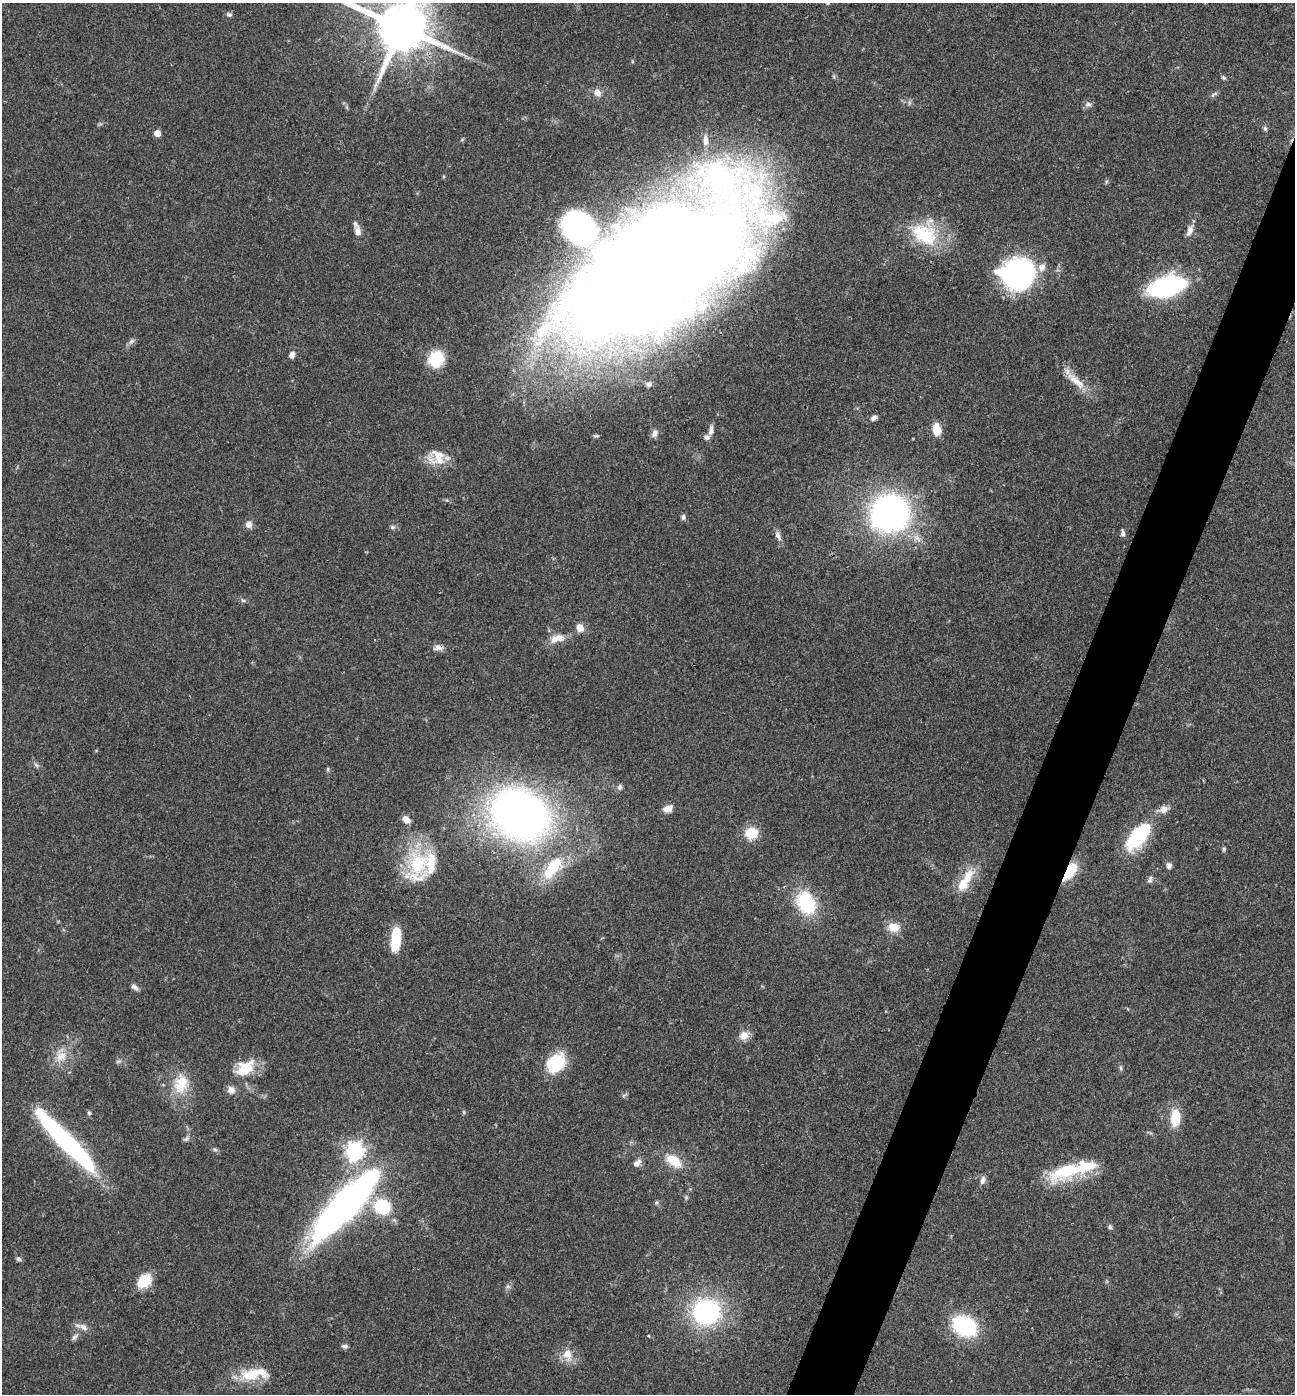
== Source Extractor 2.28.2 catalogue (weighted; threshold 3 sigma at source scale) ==
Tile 10 of 4 x 4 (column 2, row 3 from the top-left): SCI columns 1434-2726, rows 1399-2790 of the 5586 x 5576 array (HDU 1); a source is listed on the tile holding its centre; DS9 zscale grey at full resolution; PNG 1297 x 1396 px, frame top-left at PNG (2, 3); no overlay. Shown black and unused: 4% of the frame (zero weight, under 3 of 4 exposures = <1% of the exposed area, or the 3 px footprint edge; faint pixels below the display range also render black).
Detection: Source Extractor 2.28.2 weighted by HDU 2 'WHT'; one run over the whole footprint, this tile lists its part. Background 0.0568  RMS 0.0051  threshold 0.0228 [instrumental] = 3 sigma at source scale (4.5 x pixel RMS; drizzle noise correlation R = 1.50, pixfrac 1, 0.05/0.05 arcsec/px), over >= 5 px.
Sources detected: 108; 1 too faint to see at this stretch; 5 inside a brighter object's white glare — not listed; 9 inside a brighter listed object's ellipse — not listed separately; the other 93 listed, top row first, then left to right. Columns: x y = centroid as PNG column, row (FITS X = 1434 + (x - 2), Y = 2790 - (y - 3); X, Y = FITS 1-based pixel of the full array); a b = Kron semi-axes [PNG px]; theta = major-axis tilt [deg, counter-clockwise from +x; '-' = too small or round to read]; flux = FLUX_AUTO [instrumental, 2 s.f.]
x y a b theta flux
828 3 6 4 48 0.77
229 14 7 6 - 1.3
401 27 16 14 -23 3600
632 61 5 3 - 0.53
1223 77 6 5 - 0.94
597 92 10 7 -50 3.6
1214 94 12 4 35 1.3
1088 104 9 7 0 1.8
1265 128 7 5 -86 1.1
157 133 5 5 - 6.7
705 140 16 7 -88 4
1106 182 6 4 71 0.69
579 228 33 27 -44 110
1190 230 17 8 69 3.5
358 232 12 7 -84 3.6
924 234 39 27 -30 31
663 269 211 75 37 1500
1018 273 29 25 14 130
1167 286 31 15 15 92
131 341 10 6 45 1.6
292 355 8 6 69 2.5
436 359 16 15 - 21
1076 381 36 10 -42 9.9
649 384 7 6 - 1.6
874 418 9 6 33 2
937 429 14 9 -82 7.2
711 430 15 6 85 2.6
654 433 11 8 62 3
596 436 7 4 -2 0.8
439 454 37 15 15 9.2
890 513 23 21 41 270
683 517 8 5 83 1.2
249 524 8 8 - 3.2
392 527 7 5 -16 1.2
1123 533 7 5 -85 1.7
778 535 14 7 -70 2.6
243 600 6 4 -30 0.95
580 627 9 7 -48 4.8
557 638 22 10 16 6.6
438 647 14 8 2 2.7
36 765 8 4 -37 1.1
328 769 7 3 90 0.71
620 787 7 6 - 1.6
667 809 12 8 22 4.3
1164 809 12 9 29 3.9
519 814 35 28 -27 450
406 819 10 7 -41 3.4
751 833 14 12 18 12
1139 838 30 22 69 25
1224 849 6 5 - 0.84
418 864 37 30 85 35
1169 865 7 6 - 1.9
553 867 30 13 52 25
1069 871 16 8 56 25
967 878 32 12 68 12
1150 880 10 6 68 1.7
806 903 19 14 -59 39
894 927 15 12 -4 6.5
396 939 22 8 84 21
135 987 11 5 -34 1.9
744 1035 13 11 29 4.5
61 1056 18 13 38 7.8
118 1061 7 4 1 0.95
556 1063 22 16 51 24
245 1068 30 19 34 15
1121 1068 6 4 -89 0.88
181 1084 25 18 69 16
624 1095 9 3 33 0.89
89 1113 6 5 - 0.95
1175 1118 19 11 88 12
186 1139 10 5 34 1.3
66 1141 86 14 -46 93
215 1150 7 4 -3 0.88
355 1151 7 7 - 230
674 1161 18 11 -36 13
637 1163 12 7 41 2.9
1069 1170 51 17 22 33
983 1180 11 6 78 2.2
656 1203 6 5 - 0.91
346 1204 73 19 47 300
382 1207 14 13 - 30
1110 1227 6 5 - 1
19 1259 6 6 - 1.4
144 1281 17 12 46 13
508 1287 7 4 0 0.99
706 1312 20 19 - 88
964 1326 20 15 -29 51
82 1327 20 7 -17 3.2
649 1336 4 3 - 0.43
75 1337 11 6 43 1.8
344 1346 8 5 -6 1.5
567 1354 15 11 -75 7
254 1374 43 15 7 17
Overlapping masked pixels (flux is a lower limit): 4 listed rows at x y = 401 27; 663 269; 438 647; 1069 871
Isophote crosses this tile's border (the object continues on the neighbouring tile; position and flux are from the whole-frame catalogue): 3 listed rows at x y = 828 3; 401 27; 66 1141